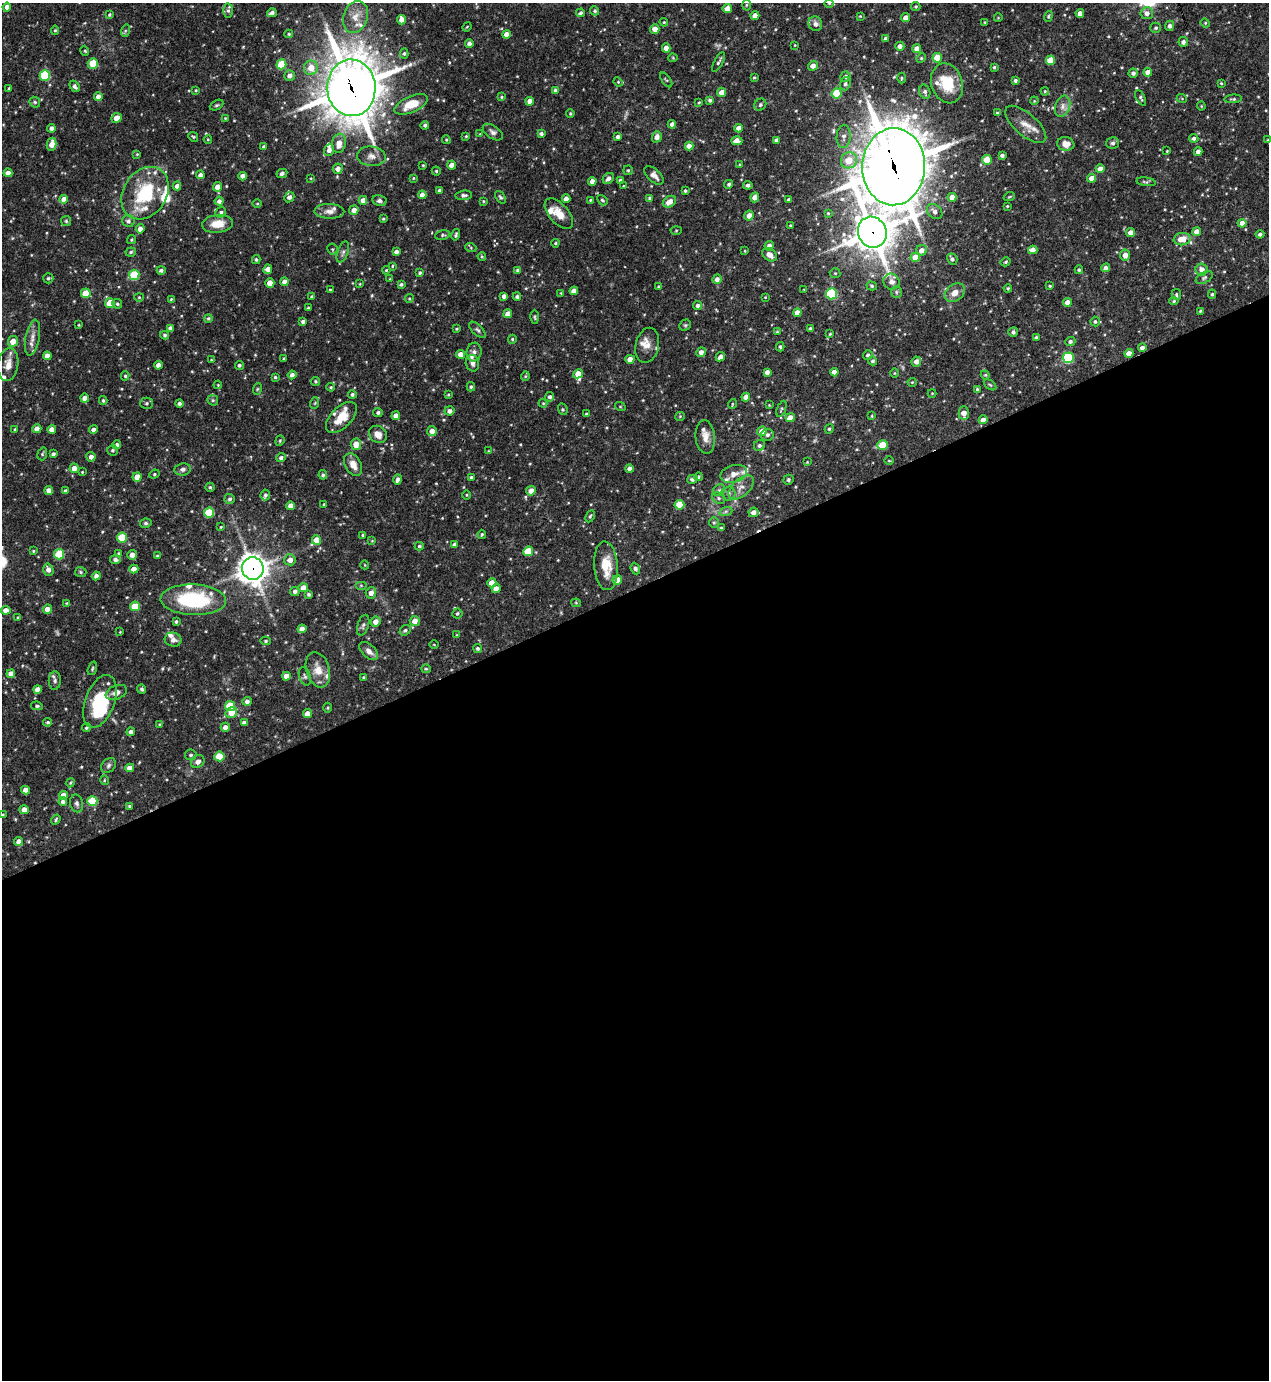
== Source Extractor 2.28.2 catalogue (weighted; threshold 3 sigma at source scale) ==
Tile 15 of 4 x 4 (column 3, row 4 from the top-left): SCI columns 2686-3952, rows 2-1379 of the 5498 x 5513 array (HDU 1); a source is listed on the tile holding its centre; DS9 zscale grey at full resolution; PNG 1271 x 1382 px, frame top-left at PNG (2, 3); each listed source drawn as its Kron ellipse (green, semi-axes under 4 px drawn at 4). Shown black and unused: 57% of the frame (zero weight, under 3 of 4 exposures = <1% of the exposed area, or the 3 px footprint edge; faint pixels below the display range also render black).
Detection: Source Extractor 2.28.2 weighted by HDU 2 'WHT'; one run over the whole footprint, this tile lists its part. Background 0.0691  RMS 0.0035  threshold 0.0159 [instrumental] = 3 sigma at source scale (4.5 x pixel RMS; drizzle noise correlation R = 1.50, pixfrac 1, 0.05/0.05 arcsec/px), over >= 5 px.
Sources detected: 523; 1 too faint to see at this stretch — neither listed nor drawn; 25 inside a brighter listed object's ellipse — not listed separately; the other 497 listed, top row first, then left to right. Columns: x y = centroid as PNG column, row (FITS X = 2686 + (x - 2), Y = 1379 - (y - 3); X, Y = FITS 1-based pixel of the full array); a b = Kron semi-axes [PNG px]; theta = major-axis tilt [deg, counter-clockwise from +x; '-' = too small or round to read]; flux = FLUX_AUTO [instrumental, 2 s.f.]
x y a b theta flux
829 3 5 3 - 0.28
746 5 5 3 - 0.39
916 6 5 4 - 0.46
7 7 4 4 - 1.6
727 8 5 4 - 3.1
228 11 7 5 88 0.8
595 11 5 4 - 0.61
272 13 5 4 - 1.2
581 13 4 4 - 0.65
1080 13 4 4 - 2.3
1147 13 6 6 - 1.8
109 14 4 4 - 0.44
755 16 4 4 - 3.2
860 16 3 3 - 0.27
1048 16 5 4 - 0.44
355 17 16 12 71 4.8
906 18 4 4 - 2.4
998 18 4 3 - 0.25
402 20 5 4 - 2.8
664 22 4 4 - 0.36
985 22 3 3 - 0.27
1205 23 5 4 - 0.39
815 24 7 6 - 1.4
1170 26 5 4 - 1.2
467 27 5 3 - 0.32
1156 28 5 5 - 0.6
655 29 5 4 - 2.6
55 30 4 4 - 0.45
125 31 6 4 72 0.51
289 34 4 4 - 0.45
506 34 4 4 - 3.1
886 38 4 3 - 0.86
1183 42 5 4 - 1.3
469 43 4 4 - 1.3
795 45 3 2 - 0.24
900 46 4 4 - 1.5
666 48 4 4 - 2.7
917 49 4 4 - 2.6
85 51 5 3 - 0.36
404 53 5 4 - 0.61
673 58 4 4 - 0.37
921 58 5 4 - 0.41
937 58 5 4 - 7.1
1050 60 5 4 - 8.1
719 62 11 3 61 0.8
93 63 5 5 - 8.5
281 64 5 5 - 11
813 66 5 4 - 2.3
994 67 4 4 - 0.45
311 68 7 7 - 4.2
1148 72 4 4 - 2.3
1133 73 4 4 - 1.1
45 75 5 5 - 19
289 75 5 5 - 1.6
754 77 4 3 - 0.35
845 77 5 5 - 1.1
902 78 5 3 - 0.41
666 80 8 3 -54 0.42
1015 80 4 3 - 0.76
618 82 5 4 - 0.42
947 83 20 15 -71 11
1221 83 3 3 - 0.39
845 84 7 5 71 0.82
75 86 6 4 -53 1.1
9 88 3 3 - 0.37
351 88 28 24 -88 1200
196 90 4 3 - 0.34
555 91 4 3 - 1.4
1045 91 4 4 - 0.36
721 92 5 4 - 2.6
925 92 7 5 -73 1
837 94 5 5 - 13
98 97 4 4 - 2.4
502 97 4 4 - 0.41
1141 98 8 4 -63 0.7
1182 99 5 3 - 0.28
1233 99 9 4 4 0.65
710 100 4 4 - 0.77
530 101 4 4 - 2.3
1034 101 4 3 - 0.28
35 102 6 5 - 0.55
699 102 4 3 - 0.36
411 104 18 8 24 7.6
216 105 7 4 26 0.57
760 105 6 5 - 0.65
1063 106 11 7 72 2
1201 106 4 4 - 0.32
570 113 4 3 - 0.41
997 113 4 3 - 0.39
117 118 5 4 - 3
225 118 4 3 - 0.28
672 124 4 4 - 1.7
1026 124 25 11 -41 4.3
425 125 4 4 - 0.84
51 128 4 4 - 1.4
739 128 4 4 - 2.3
493 132 11 6 -35 1.2
541 133 4 4 - 0.89
480 134 3 3 - 0.26
466 136 3 3 - 0.33
844 136 11 7 87 1.7
193 137 5 4 - 0.46
618 137 4 3 - 1
657 137 6 5 - 2
1194 138 4 4 - 0.87
208 140 4 3 - 0.29
446 140 4 3 - 0.4
777 140 4 4 - 1.6
1268 140 3 3 - 0.43
737 141 5 4 - 2.7
339 143 10 7 79 3.5
1113 143 6 5 - 0.83
52 144 6 5 - 2.9
1066 144 8 7 - 2.9
689 146 4 4 - 2.8
264 147 4 3 - 0.92
329 150 6 5 - 1.7
1167 151 3 2 - 0.28
1198 151 4 4 - 1.7
137 154 3 3 - 0.28
1002 155 4 3 - 0.97
371 156 14 9 -4 2.5
849 160 8 7 - 5.2
987 160 5 5 - 8.9
423 165 4 3 - 0.36
452 165 4 4 - 2.4
739 165 3 2 - 0.31
894 167 38 31 88 1500
338 169 5 5 - 2.2
1100 169 4 4 - 2.3
628 170 5 4 - 0.49
436 171 4 4 - 0.45
8 173 4 4 - 2.7
282 173 5 4 - 0.87
200 175 4 4 - 1.4
654 175 12 6 -43 1.8
243 176 4 4 - 2.4
311 178 4 3 - 0.27
413 178 4 3 - 0.34
608 178 6 5 - 1.3
1092 178 4 4 - 3.2
620 180 3 3 - 0.48
592 181 4 4 - 2.6
1146 182 10 4 -7 0.61
729 184 4 4 - 0.74
748 185 5 4 - 0.88
177 186 4 4 - 1.5
624 186 3 3 - 0.3
217 187 5 4 - 2.6
439 190 3 3 - 0.64
685 191 3 3 - 0.5
145 193 28 21 57 20
422 195 4 4 - 2.3
464 195 8 4 7 0.98
289 197 5 4 - 1.1
500 197 7 4 -52 0.59
755 197 5 4 - 2.7
952 197 4 4 - 2.7
1009 197 5 3 - 0.35
650 198 4 3 - 0.69
64 199 4 4 - 3.4
566 199 4 4 - 2.4
363 200 4 4 - 2.4
590 200 3 3 - 0.34
602 200 6 4 -48 0.53
789 200 3 3 - 0.82
219 201 4 4 - 1.4
379 201 7 5 -12 0.93
483 201 3 3 - 0.31
669 202 7 5 33 2.6
257 204 4 3 - 0.33
1007 206 3 2 - 0.32
354 210 5 4 - 2.3
329 211 15 7 -2 2.2
221 212 5 5 - 0.75
935 212 9 6 -42 1.5
828 213 4 3 - 0.36
559 214 18 9 -49 4.5
749 216 5 5 - 2.4
383 219 3 3 - 0.36
66 221 5 5 - 0.46
128 221 6 6 - 1.1
1242 223 4 4 - 2.6
218 224 15 9 6 4.9
790 225 3 3 - 0.36
140 229 5 4 - 2.1
676 230 5 3 - 0.36
872 232 16 14 -63 740
1197 232 4 4 - 2.6
1131 233 4 4 - 2.5
1260 234 4 4 - 0.84
443 235 7 5 9 0.62
456 235 6 4 76 0.64
1182 239 8 6 7 5.8
131 240 4 4 - 0.48
555 243 4 3 - 0.42
769 246 5 4 - 1.4
471 248 5 3 - 0.39
332 249 5 5 - 0.46
921 250 6 5 - 2.4
1033 250 4 4 - 2.8
745 251 4 3 - 0.24
131 252 5 4 - 0.55
343 252 11 5 71 0.97
396 252 4 4 - 1.3
769 255 8 6 -35 2.2
1125 255 5 5 - 2.2
482 256 4 3 - 0.4
915 257 4 4 - 5.4
952 259 6 5 - 0.98
256 260 4 4 - 0.54
1005 262 5 4 - 0.47
392 266 4 3 - 0.35
1106 268 4 4 - 1.7
268 269 5 4 - 2.2
161 270 4 4 - 0.84
386 270 4 3 - 0.36
518 270 4 3 - 0.97
1079 270 4 3 - 0.52
1202 270 6 6 - 2.1
420 273 4 4 - 0.53
835 273 5 5 - 0.47
134 275 5 5 - 15
48 278 5 5 - 0.67
1204 278 9 5 29 0.76
390 279 4 3 - 0.28
717 279 5 4 - 1.5
285 282 4 4 - 2.4
891 282 8 8 - 1.7
270 283 4 4 - 4.2
360 284 4 3 - 0.29
401 284 4 4 - 0.63
872 286 5 4 - 0.57
1050 286 4 3 - 0.37
658 287 3 3 - 0.42
1008 288 4 4 - 0.35
804 289 3 2 - 0.23
330 290 3 3 - 0.29
574 291 4 4 - 2.4
896 292 6 5 - 0.58
86 293 5 4 - 7.6
561 293 4 3 - 0.49
955 293 11 8 40 2.9
831 294 5 5 - 25
1212 294 4 4 - 0.45
1176 295 5 4 - 0.57
311 296 4 3 - 0.39
504 296 4 4 - 1.4
139 297 4 4 - 0.4
517 297 4 4 - 0.8
765 297 3 3 - 0.24
409 298 4 3 - 0.4
171 299 4 3 - 0.38
1174 301 4 4 - 0.52
1067 302 4 4 - 2.7
110 303 5 5 - 6.2
117 304 5 5 - 0.59
698 305 4 4 - 1
308 308 3 3 - 0.42
1200 311 4 3 - 0.37
797 313 4 4 - 2.6
508 314 4 4 - 2.5
535 317 7 3 -89 0.51
208 318 4 4 - 0.53
1095 321 5 4 - 0.64
303 322 4 4 - 1
79 325 4 3 - 0.29
685 325 6 5 - 0.53
170 328 4 4 - 1.1
810 328 3 3 - 0.51
457 329 3 3 - 0.38
477 330 10 5 -44 0.82
777 332 4 3 - 0.32
1013 332 5 4 - 0.86
830 334 4 3 - 0.36
165 335 4 4 - 0.68
1036 337 4 3 - 0.52
32 338 18 7 79 2.7
512 339 4 4 - 0.45
13 341 5 5 - 3.8
1070 341 5 4 - 0.95
647 345 18 11 77 3
780 347 4 3 - 0.56
1142 348 4 4 - 1.6
474 352 9 7 83 1.4
701 352 5 4 - 1.6
1129 353 4 4 - 2.7
461 354 4 4 - 2.6
868 355 5 4 - 0.88
47 356 4 4 - 2.5
720 357 5 4 - 1.8
284 358 3 2 - 0.28
1068 358 5 5 - 30
630 359 4 4 - 3.3
211 360 3 3 - 0.29
873 361 4 4 - 0.72
916 361 5 4 - 1.8
472 363 8 6 -77 1.4
8 365 16 10 82 3.7
158 365 4 4 - 2.1
239 365 4 4 - 0.8
767 372 4 4 - 1.6
834 372 4 4 - 2.2
895 373 5 3 - 0.31
578 374 5 4 - 3.7
292 375 4 4 - 1.5
985 375 4 4 - 0.4
125 376 4 4 - 0.45
525 376 5 4 - 0.39
275 377 3 3 - 0.43
315 381 4 4 - 0.47
912 382 4 4 - 0.33
218 385 4 3 - 0.29
990 385 7 3 -36 0.48
331 387 4 3 - 0.4
471 387 5 4 - 0.53
257 389 6 3 71 0.43
977 389 4 4 - 0.49
932 393 4 4 - 0.3
352 394 4 4 - 0.7
448 395 4 3 - 0.33
550 397 5 4 - 0.92
746 397 4 4 - 2.5
85 398 4 4 - 2.1
103 400 4 3 - 0.53
213 400 6 5 - 0.55
147 403 6 5 - 0.7
315 403 6 3 72 0.42
543 403 4 4 - 0.35
179 404 4 4 - 0.86
732 404 5 3 - 0.32
769 405 3 3 - 0.26
620 406 5 3 - 0.33
563 409 6 4 -69 0.56
781 409 8 4 69 0.52
449 411 5 4 - 1.5
378 412 4 4 - 0.79
964 413 7 5 -89 3
586 414 3 3 - 0.45
396 416 4 4 - 2.6
680 416 5 4 - 0.37
872 416 4 2 - 0.28
341 417 19 10 45 6
790 418 5 4 - 3.8
983 420 4 4 - 1.8
15 429 3 3 - 0.48
37 429 4 4 - 2.9
52 429 4 4 - 2.7
93 429 4 4 - 1.2
829 429 5 4 - 0.53
432 431 5 5 - 2.8
762 431 5 4 - 3.1
378 434 9 8 - 2.7
767 435 6 5 - 1
705 437 17 10 -84 3.1
280 441 5 4 - 0.41
356 444 6 5 - 3.5
117 445 4 4 - 1
759 445 6 5 - 0.89
883 445 5 4 - 8.7
112 450 5 5 - 0.63
488 451 3 3 - 0.25
42 454 6 4 72 0.51
53 454 4 3 - 0.83
91 457 4 4 - 1.5
281 458 5 4 - 1
889 461 5 3 - 0.3
807 462 3 3 - 0.27
353 465 12 8 -62 3.1
74 468 5 4 - 2.5
183 469 8 6 8 1.1
629 469 4 4 - 1.4
82 472 3 3 - 0.31
154 474 5 4 - 0.47
734 474 14 8 16 2.7
323 475 4 4 - 0.6
137 477 4 4 - 3.8
471 477 3 3 - 0.59
698 477 4 4 - 0.57
398 479 5 4 - 1
692 479 5 4 - 0.91
788 480 5 4 - 0.62
210 487 4 4 - 0.56
741 487 15 8 42 2.5
49 490 4 4 - 2.5
719 490 6 5 - 0.75
65 491 3 3 - 0.73
531 491 5 5 - 2.6
728 493 7 7 - 1
265 495 5 4 - 0.7
466 495 4 3 - 0.31
719 498 7 5 -23 0.8
230 499 5 5 - 0.84
324 504 3 3 - 0.36
679 505 5 5 - 9.2
291 506 4 4 - 2.4
726 511 7 4 19 0.67
209 512 5 5 - 14
753 512 5 4 - 1.7
590 516 6 4 62 0.52
146 523 6 4 12 0.57
714 523 5 5 - 0.54
221 527 4 3 - 0.3
721 528 3 3 - 0.43
482 534 4 4 - 0.41
363 535 3 3 - 0.42
122 538 5 5 - 14
316 540 5 4 - 5.9
372 541 4 3 - 0.25
455 545 4 4 - 1.6
419 546 4 4 - 0.48
33 551 4 4 - 0.4
528 551 5 5 - 11
118 553 4 3 - 0.34
59 554 5 5 - 15
132 555 5 5 - 1.9
157 556 4 3 - 0.33
115 559 5 4 - 1.2
290 560 6 5 - 2.5
365 565 4 3 - 0.25
606 566 24 12 -86 7.7
253 568 11 11 - 350
134 569 4 4 - 2.7
635 569 6 4 -68 0.76
48 570 6 5 - 1.9
81 572 5 5 - 0.51
96 576 4 4 - 1.4
617 580 5 4 - 3.1
492 583 4 4 - 4.1
361 585 6 4 0 0.47
303 588 4 4 - 3.1
496 588 4 4 - 2.6
295 591 5 4 - 1.1
371 593 6 5 - 1.8
309 594 3 3 - 0.73
193 600 33 15 -2 29
67 603 4 4 - 0.33
576 603 4 4 - 0.36
135 606 5 5 - 8.5
47 609 4 4 - 2.7
6 610 4 4 - 2.3
457 613 5 5 - 0.54
18 617 4 3 - 0.36
415 621 5 5 - 2.7
176 622 3 3 - 0.53
376 622 5 5 - 2.5
363 625 11 5 72 0.94
302 629 4 4 - 2.5
405 630 6 4 38 0.67
120 632 3 3 - 0.24
457 635 4 2 - 0.24
173 640 8 7 - 1.7
266 641 5 4 - 0.56
434 645 5 3 - 0.28
478 648 4 4 - 0.66
369 651 11 6 -43 1.8
92 668 7 4 71 0.49
426 669 5 4 - 0.42
318 670 18 11 -73 4.6
11 674 4 4 - 2
286 676 4 4 - 2.8
305 676 9 5 -72 0.91
364 677 3 3 - 0.46
55 681 9 6 88 1
37 689 4 4 - 2.3
142 689 4 4 - 0.66
116 692 11 7 22 2
100 701 27 14 70 20
247 701 4 4 - 1.3
37 706 6 4 -9 0.63
230 706 5 5 - 13
328 708 5 3 - 0.36
231 713 6 5 - 3.6
307 714 4 4 - 2.8
48 722 4 4 - 0.57
244 723 4 4 - 1.8
160 724 4 3 - 0.37
225 727 4 4 - 1.8
86 728 4 4 - 0.49
131 732 4 4 - 1.2
191 755 6 5 - 0.7
219 756 5 5 - 8.8
198 762 7 6 - 1.5
109 766 8 6 47 0.95
130 768 4 4 - 2.6
104 780 5 3 - 0.31
70 783 4 3 - 0.34
26 790 4 4 - 2.3
63 795 4 4 - 3
92 801 5 5 - 14
63 802 4 4 - 0.88
77 803 9 6 -77 0.97
130 806 4 4 - 0.61
24 810 4 4 - 2.2
3 815 4 3 - 0.45
56 820 5 3 - 0.49
19 841 4 4 - 2
Overlapping masked pixels (flux is a lower limit): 4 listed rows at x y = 351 88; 894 167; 872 232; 253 568
Isophote crosses this tile's border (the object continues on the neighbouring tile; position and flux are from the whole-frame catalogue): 2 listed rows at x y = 1268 140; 3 815